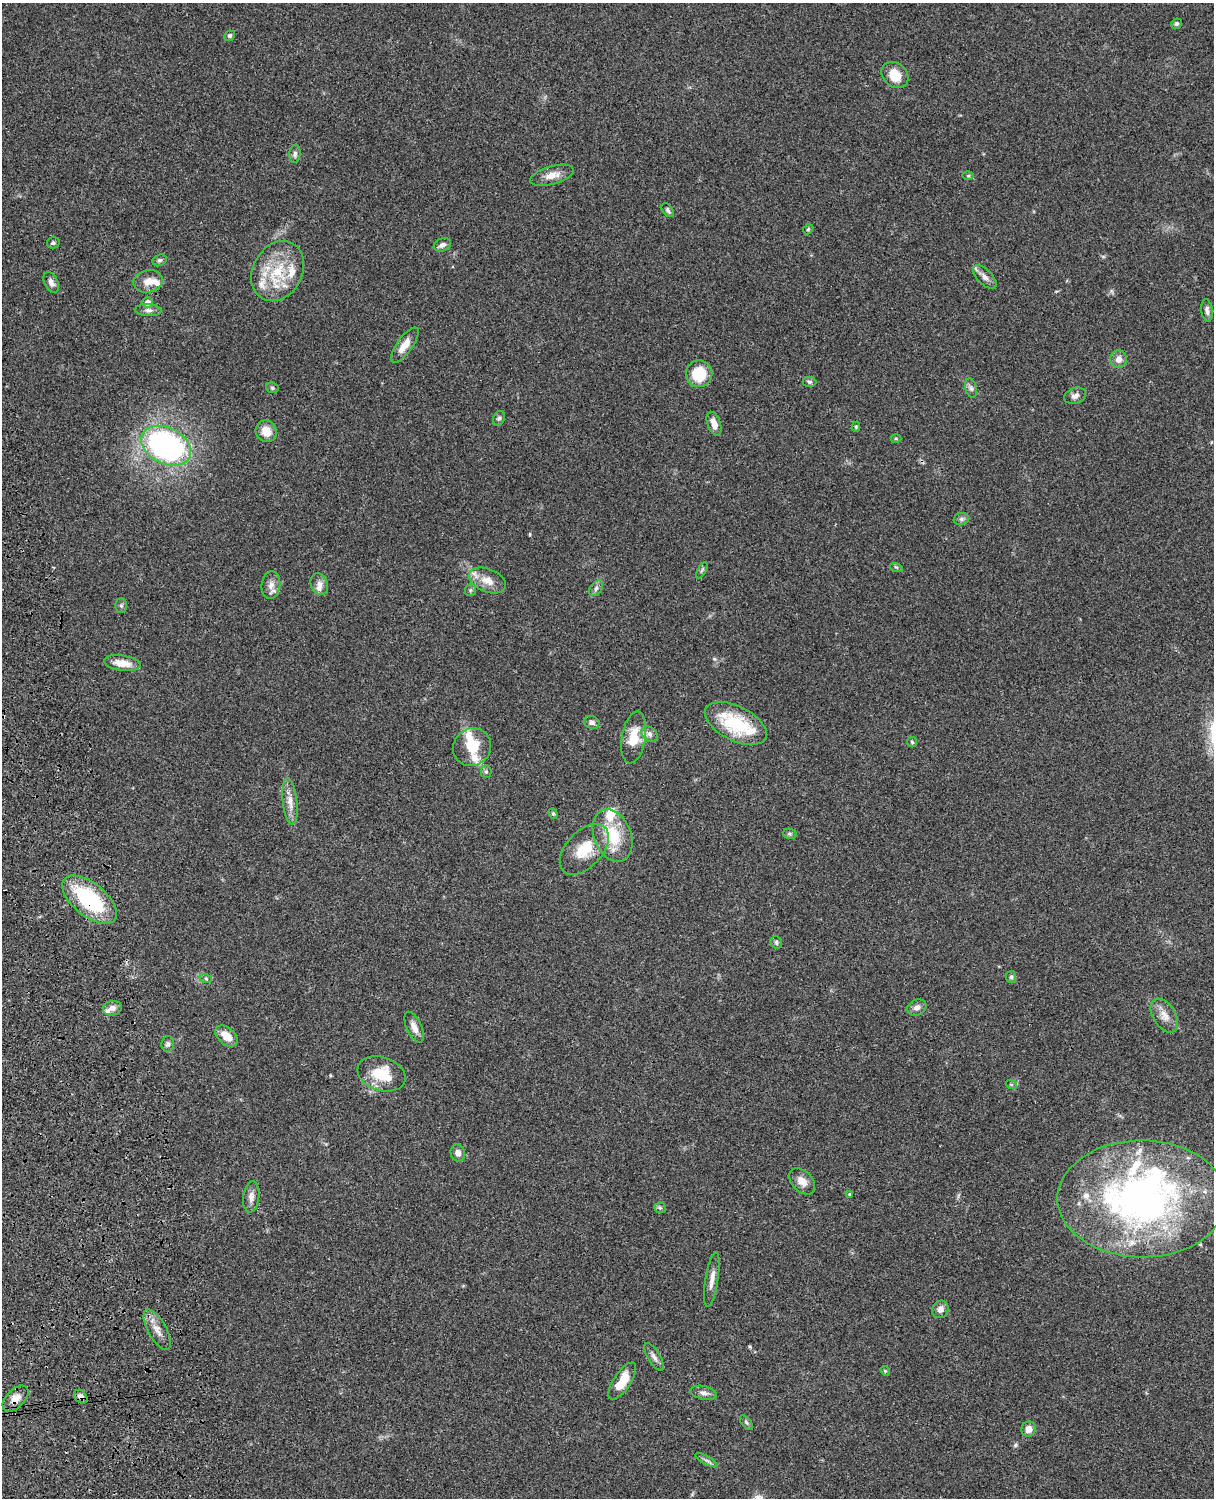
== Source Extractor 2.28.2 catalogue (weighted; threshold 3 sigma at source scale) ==
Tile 7 of 4 x 3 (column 3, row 2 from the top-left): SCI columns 2545-3756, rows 1772-3267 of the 5086 x 4925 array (HDU 1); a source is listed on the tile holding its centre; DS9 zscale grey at full resolution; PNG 1216 x 1500 px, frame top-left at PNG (2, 3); each listed source drawn as its Kron ellipse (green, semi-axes under 4 px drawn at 4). Shown black and unused: <1% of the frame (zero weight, under 3 of 4 exposures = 6% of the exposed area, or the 3 px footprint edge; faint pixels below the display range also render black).
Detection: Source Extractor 2.28.2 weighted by HDU 2 'WHT'; one run over the whole footprint, this tile lists its part. Background 0.0994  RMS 0.0064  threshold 0.0289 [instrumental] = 3 sigma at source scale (4.5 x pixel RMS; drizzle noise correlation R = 1.50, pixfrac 1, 0.05/0.05 arcsec/px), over >= 5 px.
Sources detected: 97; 14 inside a brighter listed object's ellipse — not listed separately; the other 83 listed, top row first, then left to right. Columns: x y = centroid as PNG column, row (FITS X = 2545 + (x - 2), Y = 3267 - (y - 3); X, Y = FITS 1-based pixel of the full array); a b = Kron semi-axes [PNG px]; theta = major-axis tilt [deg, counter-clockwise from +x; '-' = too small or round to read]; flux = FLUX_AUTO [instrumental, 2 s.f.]
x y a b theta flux
1176 24 6 5 - 1
230 36 5 5 - 1.2
895 75 15 11 -39 12
295 154 9 5 83 1.7
552 175 22 9 16 6.8
968 176 6 4 1 0.78
668 210 7 5 -54 1.5
808 229 6 4 43 0.87
53 243 6 6 - 1.3
442 245 9 6 22 2.6
160 260 7 5 28 1.4
278 271 31 24 61 30
985 277 15 7 -45 3.5
148 281 14 11 12 5.7
51 282 11 6 -65 3.2
148 302 5 5 - 4.2
148 310 13 6 -4 2.4
1207 310 11 5 -83 2.3
405 345 21 8 54 7.3
1118 359 9 8 - 4.4
699 374 13 13 - 19
809 382 7 5 -2 1.2
272 388 6 5 - 1.1
971 388 10 5 -75 2
1075 396 11 7 20 2.8
499 418 7 5 68 1.3
714 424 12 6 -70 5.2
856 427 5 4 - 0.75
266 431 11 10 - 8
896 438 5 3 - 0.66
166 446 26 18 -26 150
961 519 8 6 15 1.6
896 567 6 4 -18 0.87
702 570 9 3 60 1.1
487 580 19 11 -22 8.2
319 584 11 8 -68 3.7
271 585 14 9 84 4.5
596 588 9 5 54 1.8
470 590 6 5 - 1.1
121 605 7 6 - 1.3
122 663 18 7 -9 8.6
592 722 8 6 -19 2.6
736 723 33 17 -26 39
650 734 9 6 -41 2.5
634 738 26 12 80 15
912 742 5 5 - 0.95
472 747 19 18 - 15
486 772 6 5 - 1.1
290 801 23 7 -84 6.5
553 814 5 4 - 0.91
790 834 7 5 -12 1.1
613 835 27 18 -69 24
584 849 30 18 47 19
89 900 32 16 -39 54
776 942 6 5 - 1.2
1011 977 6 5 - 1.2
206 979 6 4 -20 1.1
917 1007 10 7 25 3.3
112 1008 10 7 10 3.8
1164 1016 18 11 -58 6.6
414 1027 16 7 -66 5
226 1036 13 8 -42 8.5
168 1044 8 6 88 1.9
382 1074 25 16 -18 20
1011 1084 6 3 -19 0.69
458 1153 8 7 - 3
802 1181 15 10 -45 5.7
849 1194 4 4 - 0.58
251 1197 16 8 83 3.9
1142 1199 84 58 0 280
660 1208 6 5 - 1
712 1279 28 6 81 5.6
940 1309 9 8 - 3.3
157 1330 22 9 -60 6.5
654 1357 15 6 -58 2.9
885 1371 5 4 - 0.8
622 1381 21 8 56 14
704 1393 13 6 -11 2.9
81 1397 7 6 - 2.4
16 1399 16 9 46 5.8
746 1423 9 4 -50 1.2
1029 1429 8 7 - 4.6
706 1460 12 4 -29 1.9
Overlapping masked pixels (flux is a lower limit): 3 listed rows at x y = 89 900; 81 1397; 16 1399